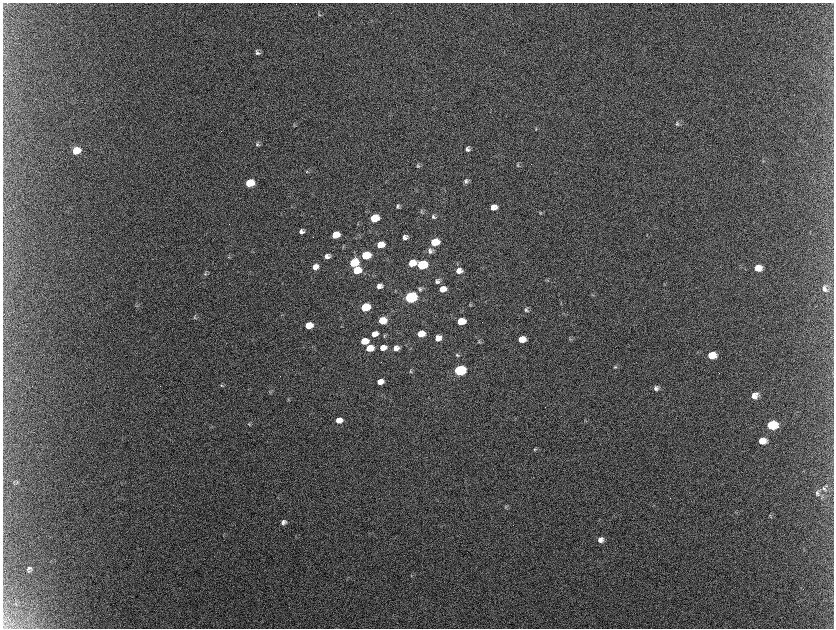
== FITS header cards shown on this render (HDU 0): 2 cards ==
NAXIS1  =                 1663 / length of data axis 1
NAXIS2  =                 1252 / length of data axis 2

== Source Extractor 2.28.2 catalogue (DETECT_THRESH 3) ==
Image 1663 x 1252 px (HDU 0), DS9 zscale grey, zoomed out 1/2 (1 PNG px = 2 x 2 image px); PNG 836 x 630 px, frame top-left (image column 2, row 1251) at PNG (3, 3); no overlay
Background 2130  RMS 31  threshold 94.4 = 3 sigma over >= 5 px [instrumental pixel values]
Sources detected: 104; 11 cannot appear on this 1/2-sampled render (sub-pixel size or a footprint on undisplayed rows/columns) and are not listed; the other 93 listed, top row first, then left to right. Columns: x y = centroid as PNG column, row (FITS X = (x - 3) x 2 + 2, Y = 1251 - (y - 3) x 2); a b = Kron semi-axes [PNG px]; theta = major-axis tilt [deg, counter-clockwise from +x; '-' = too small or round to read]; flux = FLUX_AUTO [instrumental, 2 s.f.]
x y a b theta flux
319 15 5 4 - 8.3e+03
257 52 7 5 -18 2.0e+04
677 124 6 5 - 1.2e+04
294 126 4 2 - 4.3e+03
536 129 3 3 - 4.9e+03
257 144 6 5 - 1.4e+04
467 149 5 5 - 2.2e+04
76 151 7 5 23 1.9e+05
763 161 4 3 - 5.5e+03
518 165 6 4 -52 9.5e+03
418 166 6 4 -59 1.1e+04
307 172 4 4 - 7.2e+03
466 181 7 6 - 1.7e+04
250 183 6 5 - 2.6e+05
398 206 6 4 -85 1.2e+04
493 207 7 5 8 5.8e+04
421 212 5 4 - 6.8e+03
541 213 3 3 - 4.9e+03
433 217 6 5 - 1.4e+04
374 218 6 5 - 2.1e+05
358 224 5 3 - 5.4e+03
302 231 5 4 - 2.3e+04
335 235 6 5 - 1.5e+05
405 237 5 4 - 2.5e+04
434 242 7 5 13 1.9e+05
380 245 6 5 - 1.2e+05
343 247 4 3 - 5.7e+03
430 251 7 6 - 2.3e+04
366 255 6 5 - 3.2e+05
327 256 6 5 - 3.2e+04
229 257 3 3 - 4.7e+03
354 263 7 5 17 3.0e+05
412 263 6 5 - 1.2e+05
422 265 7 5 12 5.0e+05
315 267 6 5 - 4.6e+04
758 268 7 6 - 7.9e+04
357 270 6 5 - 1.9e+05
459 271 8 6 12 4.8e+04
205 274 5 5 - 9.3e+03
546 280 5 3 - 6.0e+03
437 281 6 6 - 1.9e+04
379 286 5 5 - 3.2e+04
420 289 6 5 - 1.3e+04
443 289 6 5 - 6.8e+04
824 289 8 6 -61 2.7e+04
592 295 4 4 - 7.5e+03
410 297 7 5 13 1.5e+06
561 303 3 2 - 4.0e+03
136 306 3 2 - 3.6e+03
365 307 6 5 - 3.6e+05
526 310 6 5 - 1.6e+04
194 317 6 3 -84 8.4e+03
382 320 6 5 - 1.5e+05
461 321 6 5 - 1.9e+05
309 325 6 5 - 1.5e+05
374 334 7 5 16 4.7e+04
421 334 6 5 - 1.2e+05
384 336 5 4 - 7.0e+03
438 338 6 5 - 5.8e+04
522 339 6 5 - 9.0e+04
570 339 5 3 - 7.7e+03
364 341 6 5 - 1.2e+05
479 341 5 4 - 9.0e+03
370 348 6 5 - 1.2e+05
383 348 6 5 - 6.1e+04
396 348 6 5 - 3.8e+04
457 355 6 5 - 1.2e+04
712 355 7 6 - 1.2e+05
615 367 5 4 - 9.4e+03
459 370 7 5 8 1.2e+06
410 371 6 4 -62 1.0e+04
380 382 6 5 - 5.3e+04
221 385 6 4 -59 7.1e+03
656 388 6 6 - 2.1e+04
270 392 5 3 - 7.2e+03
755 396 8 6 25 5.8e+04
288 400 5 1 - 3.5e+03
339 420 6 5 - 6.1e+04
585 420 6 3 -6 6.8e+03
249 424 7 3 89 8.0e+03
772 425 8 6 2 3.3e+05
762 441 7 6 - 7.2e+04
535 449 5 4 - 8.8e+03
824 488 7 5 -83 1.7e+04
817 492 7 6 - 1.8e+04
822 497 5 3 - 9.4e+03
653 505 3 2 - 3.4e+03
505 507 4 3 - 6.2e+03
770 515 5 4 - 8.1e+03
283 522 6 5 - 2.3e+04
600 540 6 6 - 3.2e+04
29 568 8 4 -33 1.2e+04
27 570 6 3 -44 8.3e+03
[11 sub-pixel or undisplayed-footprint detections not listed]